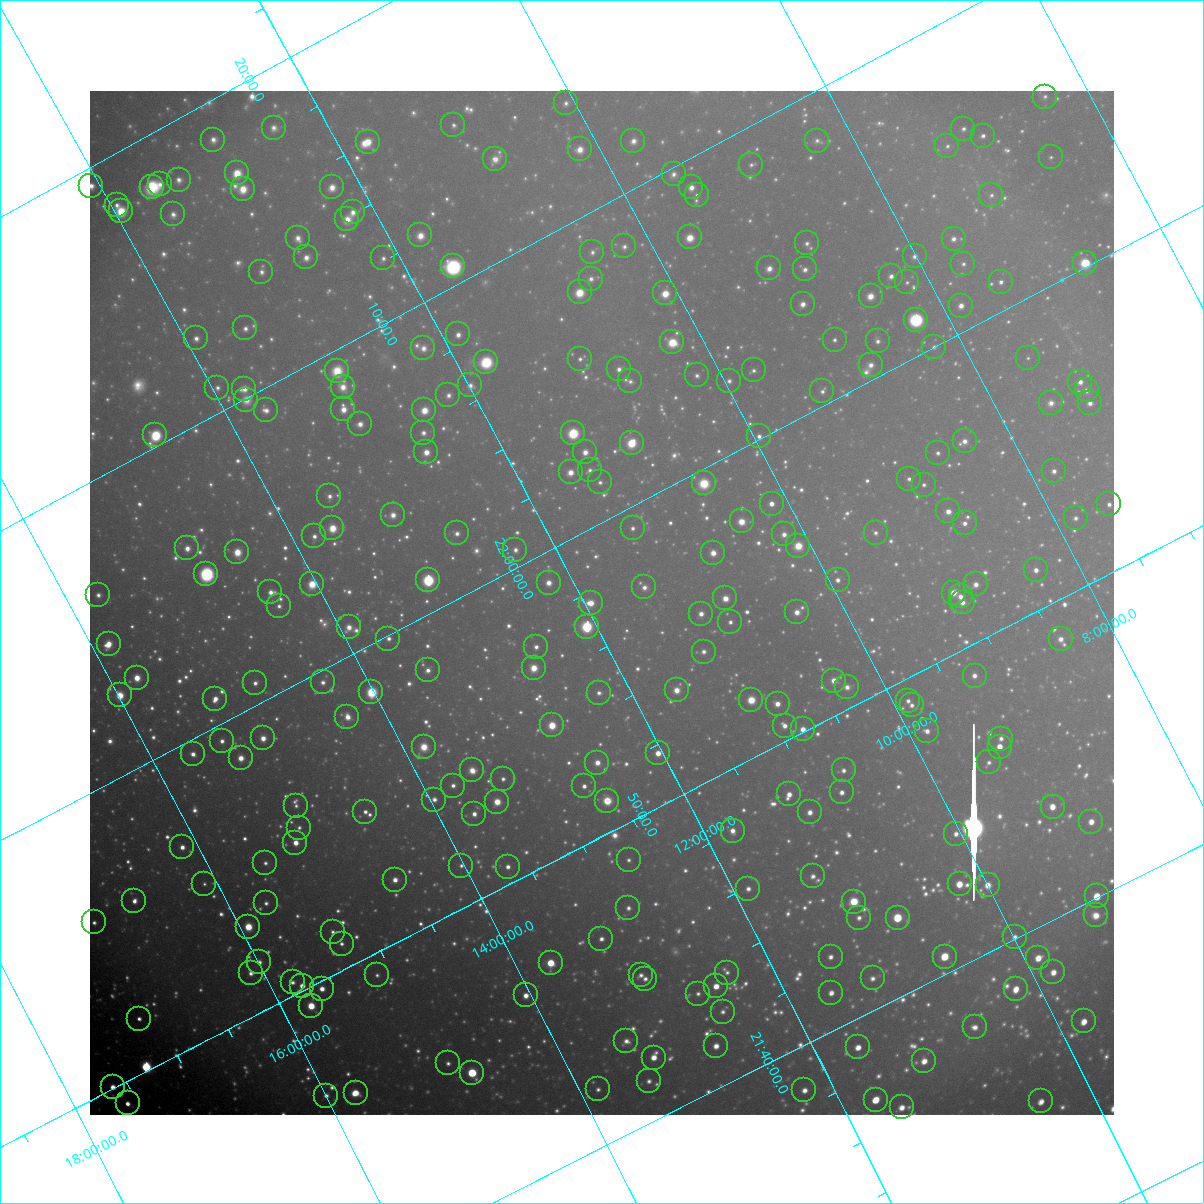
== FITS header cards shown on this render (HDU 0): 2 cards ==
NAXIS1  =                 1024 / Required FITS header
NAXIS2  =                 1024 / Required FITS header

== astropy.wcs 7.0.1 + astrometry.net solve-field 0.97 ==
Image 1024 x 1024 px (HDU 0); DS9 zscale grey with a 90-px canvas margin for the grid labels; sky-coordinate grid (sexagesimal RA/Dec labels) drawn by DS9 from the SOLVED WCS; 270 Tycho-2 reference stars matched to detected sources circled (green)
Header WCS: RA---TAN-SIP/DEC--TAN-SIP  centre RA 21:57:27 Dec +11:52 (329.36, +11.86 deg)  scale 31.6 arcsec/px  FOV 539.9' x 537.9'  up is +118 deg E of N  parity flipped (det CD > 0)
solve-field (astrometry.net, Tycho-2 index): VERIFIED the header's WCS against the Tycho-2 star catalogue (verified at 8 index scales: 9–235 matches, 0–1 conflicts across passes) and refined it, rather than solving blind
Solved WCS: RA---TAN-SIP/DEC--TAN-SIP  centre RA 21:57:28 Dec +11:52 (329.37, +11.86 deg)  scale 31.7 arcsec/px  FOV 540.6' x 540.7'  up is +118 deg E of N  parity flipped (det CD > 0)
The solver's refit moves the header's centre by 3.3 arcsec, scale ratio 1.001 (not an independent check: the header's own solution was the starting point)
Tycho-2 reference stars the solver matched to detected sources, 270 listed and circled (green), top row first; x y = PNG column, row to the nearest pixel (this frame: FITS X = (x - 90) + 1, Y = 1024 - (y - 91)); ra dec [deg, ICRS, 3 dp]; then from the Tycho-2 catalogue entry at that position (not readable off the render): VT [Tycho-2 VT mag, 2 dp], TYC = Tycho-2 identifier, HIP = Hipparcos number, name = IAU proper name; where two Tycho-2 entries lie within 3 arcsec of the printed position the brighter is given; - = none
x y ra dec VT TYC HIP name
1045 97 331.494 +6.354 10.06 564-1322-1 - -
566 103 333.458 +10.073 9.10 1141-365-1 - -
453 125 333.765 +11.029 9.08 1141-340-1 109863 -
274 128 334.516 +12.424 8.66 1145-650-1 - -
963 129 331.583 +7.110 9.36 564-507-1 - -
983 136 331.447 +6.988 8.92 564-669-1 109076 -
213 140 334.684 +12.939 8.54 1145-255-1 110150 -
633 141 332.876 +9.706 8.54 1140-206-1 - -
817 141 332.104 +8.289 9.67 1136-1232-1 - -
368 142 334.003 +11.760 7.28 1145-1024-1 109942 -
947 146 331.515 +7.307 9.71 564-131-1 - -
580 149 333.038 +10.155 8.13 1140-1217-1 109604 -
1051 157 330.998 +6.555 9.91 564-416-1 - -
495 159 333.321 +10.848 8.26 1141-522-1 109703 -
751 165 332.192 +8.897 9.43 1136-479-1 109314 -
237 173 334.313 +12.898 7.11 1145-1388-1 110035 -
674 174 332.445 +9.536 9.29 1140-742-1 - -
179 180 334.516 +13.374 8.76 1149-1052-1 - -
160 184 334.559 +13.536 8.89 1149-37-1 - -
91 186 334.848 +14.070 8.00 1149-188-1 110203 -
152 187 334.576 +13.608 8.64 1149-221-1 110112 -
332 187 333.798 +12.228 7.96 1145-847-1 - -
691 187 332.267 +9.451 7.94 1140-1451-1 109341 -
243 189 334.167 +12.920 7.58 1145-1389-1 109991 -
697 195 332.185 +9.442 9.45 1140-1483-1 - -
991 195 330.948 +7.166 9.47 564-345-1 - -
117 205 334.583 +13.956 8.89 1149-415-1 - -
121 211 334.517 +13.950 6.95 1149-1072-1 110089 -
353 212 333.513 +12.172 8.20 1145-1194-1 109772 -
173 214 334.268 +13.563 8.76 1149-1245-1 - -
347 219 333.479 +12.244 8.42 1145-848-1 - -
420 235 333.040 +11.748 8.17 1144-635-1 - -
690 237 331.881 +9.671 7.03 1140-1408-1 109218 -
298 238 333.547 +12.705 8.58 1145-992-1 - -
954 239 330.767 +7.637 8.72 1135-277-1 108850 -
807 243 331.343 +8.790 9.38 1136-467-1 - -
624 246 332.086 +10.216 9.18 1140-204-1 - -
592 252 332.177 +10.487 9.44 1140-62-1 109305 -
915 256 330.791 +8.011 8.89 1135-1076-1 - -
306 257 333.355 +12.721 8.42 1145-406-1 109716 -
383 258 333.019 +12.130 8.99 1144-943-1 109597 -
1085 263 330.033 +6.717 5.97 564-1847-1 108612 -
963 264 330.528 +7.664 9.38 1135-459-1 - -
453 266 332.656 +11.625 5.96 1144-1415-1 109471 -
769 268 331.304 +9.184 8.54 1136-39-1 109025 -
805 269 331.146 +8.913 8.66 1135-34-1 108973 -
261 272 333.432 +13.127 9.03 1149-1325-1 - -
891 276 330.732 +8.274 8.88 1135-445-1 - -
591 279 331.975 +10.609 9.05 1140-937-1 - -
907 282 330.619 +8.175 9.95 1135-909-1 - -
1001 282 330.234 +7.448 8.80 564-3-1 108678 -
580 292 331.914 +10.754 7.19 1140-823-1 109226 -
665 293 331.544 +10.093 7.14 1140-1050-1 109117 -
871 296 330.663 +8.515 7.87 1135-27-1 - -
803 304 330.885 +9.071 8.43 1135-274-1 - -
961 306 330.212 +7.852 7.99 1135-489-1 108663 -
916 320 330.288 +8.257 5.80 1135-877-1 108699 -
245 328 333.056 +13.489 8.73 1148-1244-1 - -
458 334 332.098 +11.870 8.47 1144-1408-1 - -
196 338 333.189 +13.910 9.12 1148-1372-1 - -
835 340 330.470 +8.972 9.38 1135-132-1 - -
878 341 330.279 +8.644 8.92 1135-1052-1 108696 -
672 342 331.130 +10.240 7.03 1139-952-1 108963 -
934 347 330.002 +8.230 9.67 1135-699-1 - -
423 348 332.137 +12.195 8.78 1144-976-1 - -
1028 358 329.525 +7.550 10.14 1135-129-1 - -
580 359 331.389 +11.026 9.31 1140-103-1 - -
486 362 331.761 +11.768 7.04 1144-731-1 109181 -
871 365 330.122 +8.796 9.16 1135-402-1 - -
619 369 331.142 +10.766 8.79 1139-896-1 - -
754 370 330.567 +9.725 9.52 1139-1438-1 - -
337 371 332.326 +12.959 8.25 1144-1158-1 - -
697 375 330.766 +10.187 9.55 1139-1528-1 - -
630 381 330.999 +10.730 9.56 1139-151-1 108929 -
729 381 330.587 +9.959 9.34 1139-435-1 - -
1080 382 329.124 +7.242 8.54 557-409-1 - -
470 385 331.643 +11.988 8.97 1144-1048-1 - -
343 387 332.174 +12.981 8.45 1144-288-1 - -
217 388 332.705 +13.952 8.86 1148-723-1 109486 -
244 389 332.582 +13.749 8.19 1148-1205-1 109440 -
1087 390 329.030 +7.228 9.31 557-67-1 - -
822 391 330.115 +9.279 9.43 1135-394-1 108633 -
448 395 331.658 +12.197 9.12 1144-950-1 109154 -
246 400 332.483 +13.780 8.68 1148-1491-1 - -
1051 403 329.078 +7.554 9.29 1122-360-1 108286 -
1090 403 328.917 +7.254 8.76 557-367-1 108239 -
343 409 331.992 +13.069 7.82 1144-1020-1 109251 -
266 410 332.315 +13.671 8.69 1148-724-1 109355 -
424 410 331.641 +12.445 7.25 1144-338-1 109147 -
360 424 331.806 +13.002 8.73 1144-920-1 - -
423 433 331.467 +12.547 8.73 1144-462-1 109086 -
573 433 330.829 +11.387 5.81 1143-506-1 108875 -
155 435 332.592 +14.630 6.48 1148-367-1 109445 -
759 436 330.025 +9.954 9.04 1139-1487-1 - -
965 441 329.133 +8.378 8.87 1122-558-1 - -
632 443 330.506 +10.974 6.35 1139-756-1 108766 -
426 452 331.300 +12.605 7.53 1144-1268-1 109024 -
585 452 330.628 +11.371 8.12 1143-1366-1 108806 -
938 453 329.152 +8.634 9.23 1122-8-1 - -
590 470 330.467 +11.409 9.27 1143-1146-1 - -
1054 471 328.531 +7.808 9.04 1122-270-1 - -
571 472 330.530 +11.568 7.84 1143-1548-1 - -
909 479 329.066 +8.963 9.42 1122-123-1 - -
600 482 330.326 +11.381 9.50 1143-210-1 - -
704 483 329.882 +10.576 7.18 1139-929-1 108566 -
924 485 328.959 +8.872 9.29 1122-271-1 - -
329 496 331.362 +13.538 8.89 1148-1117-1 - -
772 504 329.441 +10.133 8.13 1139-161-1 108413 -
1109 504 328.045 +7.516 9.13 1122-920-1 - -
948 511 328.648 +8.792 8.92 1122-517-1 108143 -
393 515 330.942 +13.125 8.57 1147-326-1 108919 -
1076 518 328.074 +7.831 9.56 1122-1192-1 - -
742 521 329.424 +10.440 7.34 1139-966-1 108408 -
965 523 328.487 +8.711 8.75 1122-1459-1 - -
332 528 331.094 +13.648 7.77 1147-574-1 108949 -
633 528 329.826 +11.315 9.12 1143-602-1 - -
457 533 330.524 +12.705 8.67 1143-619-1 108775 -
876 533 328.779 +9.443 9.34 1126-1346-1 108187 -
784 534 329.145 +10.162 8.78 1126-1571-1 - -
314 536 331.107 +13.824 8.76 1147-1591-1 - -
798 546 328.996 +10.097 7.17 1126-448-1 108263 -
187 548 331.553 +14.858 8.30 1148-1295-1 - -
515 550 330.147 +12.316 8.98 1143-1525-1 - -
237 552 331.308 +14.486 7.59 1148-1375-1 109030 -
713 553 329.293 +10.790 8.23 1126-1585-1 - -
1036 570 327.826 +8.347 8.61 1122-1390-1 107868 -
206 574 331.264 +14.816 6.60 1147-277-1 109009 -
428 580 330.272 +13.120 5.64 1143-1614-1 108693 -
838 580 328.561 +9.930 8.85 1126-511-1 - -
549 583 329.744 +12.194 8.32 1143-700-1 - -
312 584 330.733 +14.039 7.68 1147-981-1 108843 -
976 584 327.959 +8.873 8.94 1122-1065-1 - -
644 587 329.306 +11.466 8.99 1130-1729-1 108367 -
270 592 330.845 +14.395 8.69 1147-497-1 - -
954 593 327.986 +9.079 7.84 1122-901-1 107925 -
98 595 331.560 +15.737 9.26 1680-66-1 - -
961 596 327.927 +9.042 8.41 1122-759-1 107902 -
725 598 328.881 +10.880 7.83 1126-16-1 108228 -
963 602 327.871 +9.050 8.72 1122-865-1 - -
591 603 329.406 +11.947 7.51 1143-1360-1 108396 -
279 606 330.698 +14.386 9.18 1147-1635-1 - -
797 612 328.476 +10.380 8.40 1126-843-1 - -
701 614 328.861 +11.133 8.42 1126-988-1 - -
730 622 328.673 +10.938 9.06 1126-1161-1 - -
349 627 330.232 +13.931 8.46 1147-1554-1 - -
587 627 329.235 +12.076 5.54 1130-1972-1 108339 -
388 639 329.973 +13.668 8.97 1147-186-1 - -
1061 639 327.183 +8.435 8.74 1121-640-1 - -
109 644 331.125 +15.858 7.95 1680-412-1 108961 -
536 647 329.286 +12.554 9.19 1130-1806-1 - -
704 652 328.549 +11.266 9.03 1130-1398-1 - -
534 668 329.127 +12.659 7.86 1130-1661-1 108307 -
428 670 329.554 +13.494 8.59 1147-676-1 - -
975 676 327.245 +9.253 9.14 1121-1093-1 107698 -
137 678 330.729 +15.782 7.30 1680-33-1 108842 -
834 681 327.781 +10.368 7.93 1126-1094-1 107858 -
323 682 329.900 +14.360 9.08 1147-687-1 108572 -
255 683 330.182 +14.889 8.82 1147-731-1 - -
847 687 327.674 +10.292 9.35 1126-794-1 - -
677 690 328.354 +11.634 7.92 1130-768-1 108051 -
371 692 329.614 +14.022 6.68 1147-1405-1 108471 -
599 693 328.656 +12.253 9.21 1130-1130-1 - -
120 695 330.660 +15.986 6.68 1680-609-1 108814 -
215 699 330.226 +15.260 8.22 1680-1567-1 108671 -
751 700 327.966 +11.091 6.68 1126-413-1 107919 -
908 701 327.316 +9.872 9.35 1125-1511-1 - -
778 704 327.828 +10.902 8.34 1126-443-1 - -
912 705 327.266 +9.862 9.08 1125-1549-1 - -
347 717 329.516 +14.309 8.42 1147-1384-1 - -
552 725 328.592 +12.751 6.61 1130-233-1 108127 -
785 726 327.624 +10.935 8.71 1126-185-1 107811 -
803 729 327.521 +10.807 7.88 1126-200-1 107780 -
927 731 326.999 +9.846 8.81 1125-2072-1 - -
263 738 329.704 +15.054 8.07 1679-2075-1 108498 -
1001 739 326.639 +9.299 9.28 1121-541-1 - -
222 741 329.857 +15.384 8.81 1679-1903-1 - -
424 747 328.956 +13.839 7.86 1134-801-1 108249 -
1000 747 326.581 +9.342 7.67 1121-767-1 107495 -
658 753 327.928 +12.036 7.63 1130-1171-1 107903 -
193 754 329.875 +15.662 8.21 1679-1151-1 108563 -
241 758 329.639 +15.307 7.91 1679-1928-1 108483 -
989 762 326.500 +9.491 9.74 1125-603-1 - -
597 763 328.105 +12.547 8.29 1130-1367-1 - -
472 770 328.565 +13.557 8.64 1134-1052-1 - -
844 770 327.027 +10.656 8.98 1125-883-1 - -
503 779 328.367 +13.351 9.42 1134-1772-1 - -
453 786 328.523 +13.767 9.10 1134-1030-1 - -
584 786 327.971 +12.747 8.74 1130-61-1 - -
842 792 326.860 +10.760 8.69 1125-1069-1 - -
789 794 327.059 +11.178 8.21 1125-214-1 107647 -
434 800 328.489 +13.969 9.00 1134-534-1 - -
607 801 327.758 +12.626 8.82 1130-653-1 107848 -
497 802 328.208 +13.489 7.47 1134-1169-1 108002 -
296 806 329.020 +15.072 9.74 1679-1793-1 - -
1053 807 325.893 +9.172 7.87 1121-1053-1 - -
365 812 328.681 +14.558 9.21 1134-190-1 108153 -
810 812 326.832 +11.089 8.59 1125-836-1 - -
474 814 328.207 +13.716 8.54 1134-1734-1 108001 -
1091 822 325.619 +8.931 8.31 1121-1005-1 107169 -
299 828 328.831 +15.135 9.46 1679-1546-1 - -
733 831 327.003 +11.766 8.91 1129-1655-1 107628 -
956 834 326.068 +10.034 8.81 1125-2001-1 - -
295 843 328.724 +15.226 7.77 1679-1714-1 108166 -
182 847 329.168 +16.124 8.57 1679-681-1 108319 -
629 860 327.195 +12.696 9.64 1129-1861-1 - -
265 863 328.688 +15.542 9.52 1679-1076-1 108157 -
461 866 327.845 +14.027 9.74 1134-828-1 - -
508 867 327.642 +13.668 9.02 1134-1771-1 - -
813 876 326.312 +11.321 9.58 1129-445-1 - -
395 880 328.008 +14.601 8.42 1134-1225-1 107932 -
204 884 328.776 +16.100 9.83 1679-629-1 - -
960 884 325.654 +10.208 7.59 1125-1349-1 107184 -
988 885 325.532 +9.992 8.47 1125-1426-1 - -
748 889 326.475 +11.877 8.86 1129-1994-1 107461 -
1097 896 325.008 +9.185 6.99 1120-161-1 106981 -
134 901 328.934 +16.713 9.06 1679-205-1 - -
854 902 325.943 +11.101 7.31 1125-772-1 107280 -
266 903 328.360 +15.699 9.41 1679-1493-1 - -
628 908 326.812 +12.891 9.42 1129-124-1 - -
1096 915 324.861 +9.270 9.03 1120-327-1 - -
859 918 325.793 +11.127 9.33 1125-1382-1 - -
898 918 325.637 +10.824 6.03 1125-925-1 107173 -
94 922 328.931 +17.109 9.10 1683-182-1 108246 -
248 927 328.243 +15.932 7.02 1679-1445-1 108012 -
333 932 327.848 +15.296 9.28 1666-803-1 - -
1015 937 325.015 +9.987 8.96 1124-904-1 - -
601 939 326.676 +13.226 8.94 1133-839-1 - -
342 944 327.715 +15.274 9.20 1666-1132-1 - -
831 957 325.597 +11.505 8.92 1129-433-1 - -
945 957 325.139 +10.612 7.03 1124-401-1 107028 -
1038 958 324.754 +9.888 7.96 1124-1088-1 106895 -
259 962 327.911 +15.988 9.41 1666-752-1 - -
551 963 326.693 +13.720 6.70 1133-1901-1 107531 -
1053 972 324.581 +9.826 8.42 1124-1552-1 - -
251 973 327.856 +16.100 9.43 1666-644-1 - -
727 973 325.892 +12.377 9.68 1129-1368-1 - -
377 975 327.314 +15.124 9.78 1666-1105-1 - -
641 975 326.224 +13.062 9.02 1129-572-1 107375 -
873 978 325.256 +11.263 9.32 1128-1642-1 107062 -
645 979 326.177 +13.043 9.32 1129-1881-1 - -
293 982 327.607 +15.810 9.13 1666-434-1 - -
302 986 327.540 +15.751 8.01 1666-23-1 107790 -
716 986 325.827 +12.518 7.90 1129-1437-1 107246 -
322 989 327.434 +15.608 8.35 1666-206-1 107753 -
1016 989 324.599 +10.185 8.07 1124-2040-1 106839 -
831 993 325.308 +11.643 8.44 1128-960-1 - -
698 994 325.842 +12.689 9.74 1129-466-1 - -
526 995 326.534 +14.043 8.27 1133-1356-1 - -
311 1006 327.340 +15.761 6.94 1666-733-1 107726 -
723 1012 325.596 +12.567 9.25 1129-928-1 - -
139 1019 327.959 +17.147 8.81 1670-902-1 107917 -
1084 1021 324.071 +9.785 7.94 1124-1296-1 106666 -
975 1027 324.458 +10.655 9.09 1124-1349-1 - -
626 1041 325.756 +13.439 9.38 1133-215-1 - -
716 1046 325.349 +12.756 8.46 1128-607-1 107085 -
858 1047 324.765 +11.650 8.32 1128-1656-1 106902 -
654 1058 325.511 +13.289 8.27 1132-1070-1 107131 -
924 1061 324.392 +11.187 8.31 1124-939-1 106760 -
448 1063 326.307 +14.920 9.40 1133-234-1 107401 -
472 1073 326.131 +14.772 6.02 1133-1258-1 107350 -
649 1081 325.341 +13.420 9.35 1132-500-1 - -
113 1087 327.514 +17.621 8.36 1670-350-1 - -
598 1089 325.482 +13.851 9.47 1132-1278-1 - -
804 1090 324.638 +12.238 8.92 1128-1479-1 - -
356 1093 326.451 +15.758 7.81 1666-475-1 107448 -
326 1096 326.551 +15.998 9.23 1666-337-1 107482 -
876 1100 324.277 +11.719 7.25 1128-522-1 106725 -
1041 1101 323.609 +10.435 8.15 1123-636-1 106516 -
128 1103 327.317 +17.573 8.52 1670-488-1 107720 -
902 1107 324.113 +11.545 8.65 1128-384-1 - -